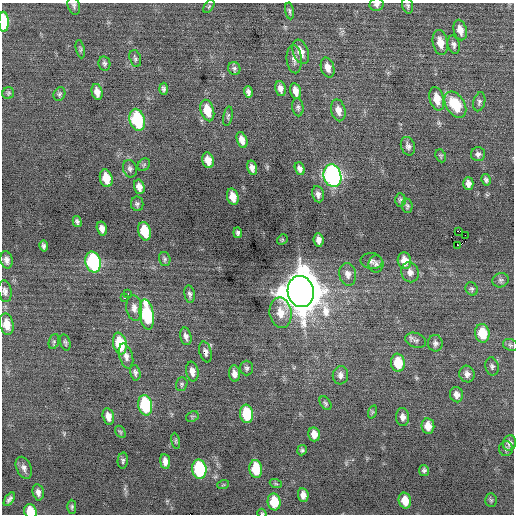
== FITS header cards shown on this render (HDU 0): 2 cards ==
NAXIS1  =                  512 / Axis length
NAXIS2  =                  512 / Axis length

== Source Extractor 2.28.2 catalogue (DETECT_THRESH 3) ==
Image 512 x 512 px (HDU 0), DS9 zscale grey, 1 PNG px = 1 image px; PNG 516 x 516 px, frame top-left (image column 1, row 512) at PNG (2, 3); each listed source drawn as its Kron ellipse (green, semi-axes under 4 px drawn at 4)
Background -0.0754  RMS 0.74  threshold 2.23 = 3 sigma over >= 5 px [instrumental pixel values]
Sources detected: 130; all 130 listed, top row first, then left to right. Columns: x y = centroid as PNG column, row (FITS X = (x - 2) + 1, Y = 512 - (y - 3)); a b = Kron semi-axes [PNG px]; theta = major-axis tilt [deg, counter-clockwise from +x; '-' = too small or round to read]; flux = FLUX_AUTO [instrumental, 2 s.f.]
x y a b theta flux
74 5 9 6 -75 130
377 5 7 6 - 140
209 6 7 4 54 68
408 6 8 5 -73 100
289 11 8 4 -80 94
4 22 10 5 -89 2200
460 30 10 6 -76 410
440 42 13 7 -79 560
454 45 9 6 -76 160
80 49 9 4 -77 80
301 52 13 7 -70 490
135 58 9 5 -75 110
294 59 14 7 -85 260
104 63 7 6 - 120
328 67 10 6 -75 380
234 68 6 6 - 110
163 89 6 4 -88 120
280 89 8 5 -76 260
296 91 8 5 -76 370
97 92 8 5 -77 340
248 92 6 4 -74 150
8 93 6 5 - 81
59 94 7 5 66 96
437 99 12 7 -75 700
479 102 9 6 75 130
455 105 14 9 -58 1900
298 107 9 5 -83 130
207 110 11 6 -74 950
338 110 11 7 -76 360
228 116 10 4 78 86
137 120 11 7 -74 3300
242 140 8 5 -71 360
408 146 9 7 -70 180
478 154 7 7 - 160
441 156 6 5 - 69
208 160 8 5 -72 490
144 165 7 5 46 90
252 168 7 5 -74 240
130 169 9 7 -74 150
300 169 6 4 -72 190
332 176 11 8 -75 14000
106 178 9 6 -76 840
486 180 6 4 -60 120
468 184 6 5 - 230
139 187 7 5 -76 330
318 194 8 6 -80 200
233 197 8 5 -74 500
400 200 7 5 -87 91
137 204 7 6 - 130
407 206 7 5 -83 86
77 222 5 4 - 110
102 229 7 5 -74 270
145 231 9 6 -75 1300
458 231 3 2 - 30000
238 233 5 3 - 120
465 235 2 2 - 480
282 240 6 4 47 61
319 240 7 5 -83 230
458 245 2 2 - 4400
44 246 5 4 - 140
165 259 7 5 -73 99
6 260 8 6 -76 220
371 261 11 8 -6 180
404 261 8 6 -77 590
93 262 11 7 -75 6400
376 264 8 7 - 160
410 272 10 9 - 290
348 274 11 8 -79 310
501 280 8 7 - 130
472 289 7 6 - 99
5 291 11 6 -80 200
301 291 15 13 -79 180000
128 294 2 2 - 42
190 294 9 5 -81 140
125 297 3 2 - 140
134 308 13 8 -82 310
281 313 15 11 -81 670
147 314 15 7 -81 3600
7 324 11 6 -78 710
482 333 9 7 -81 1400
186 336 9 5 -77 200
416 340 10 7 -19 170
54 341 8 5 71 85
65 342 8 5 -74 90
120 343 11 6 -77 2000
435 343 8 7 - 160
510 345 8 5 -22 110
205 352 10 6 -76 210
126 356 13 6 -75 280
398 363 9 7 -83 1400
492 366 9 6 -77 140
247 368 7 6 - 120
192 371 10 6 -82 310
135 373 8 5 -76 140
234 374 8 5 -83 280
467 374 8 7 - 240
340 375 9 7 82 220
182 384 7 5 71 87
456 395 8 6 -78 260
325 403 7 5 -55 91
145 405 10 7 -80 3500
372 412 7 4 72 69
247 414 9 6 -83 2100
108 416 8 5 -77 340
192 416 6 5 - 74
403 417 9 6 -85 220
428 426 8 6 -82 520
120 432 6 4 -58 78
314 434 7 5 -76 380
176 441 8 4 -79 73
509 443 7 6 - 180
506 449 7 7 - 130
302 450 5 4 - 89
123 461 8 5 86 110
165 461 7 5 -83 270
24 468 11 7 -66 230
199 469 10 7 -82 4000
256 469 9 6 -84 1500
424 470 5 5 - 110
276 484 6 3 -19 64
223 485 6 3 18 54
38 492 8 5 -78 220
303 495 7 5 -82 290
9 499 8 4 55 150
491 500 7 5 -88 98
405 501 8 6 -76 660
274 502 8 6 -83 1300
72 507 7 4 -88 89
30 511 7 6 - 1000
262 513 4 4 - 51
At the frame edge (FLAGS 8, measured only in part): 5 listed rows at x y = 74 5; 377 5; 4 22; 30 511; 262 513